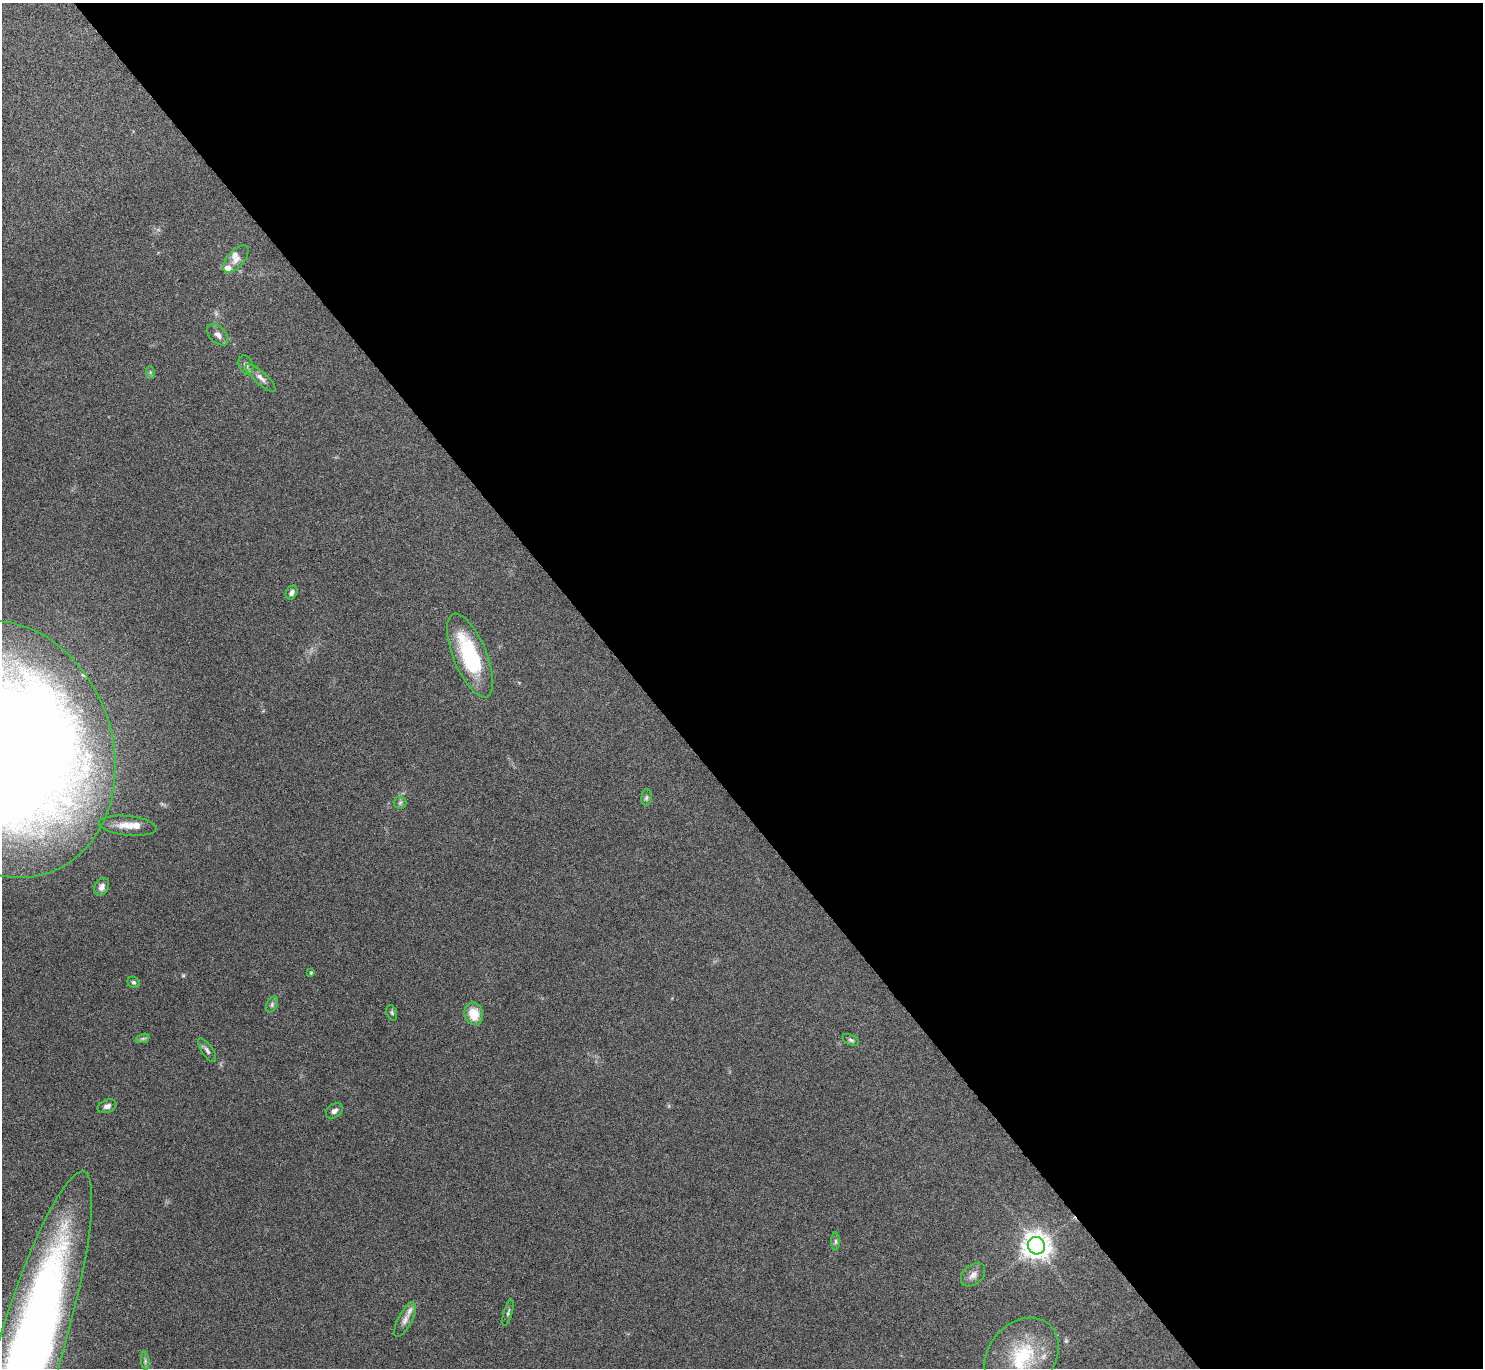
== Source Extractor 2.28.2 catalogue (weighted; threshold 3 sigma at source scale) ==
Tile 8 of 4 x 4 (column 4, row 2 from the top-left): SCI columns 4456-5936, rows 2913-4278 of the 5947 x 5942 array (HDU 1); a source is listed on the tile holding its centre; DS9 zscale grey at full resolution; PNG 1485 x 1370 px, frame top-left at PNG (2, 3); each listed source drawn as its Kron ellipse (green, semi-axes under 4 px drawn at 4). Shown black and unused: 57% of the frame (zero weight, under 4 of 8 exposures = <1% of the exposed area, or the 3 px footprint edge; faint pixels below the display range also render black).
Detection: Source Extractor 2.28.2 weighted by HDU 2 'WHT'; one run over the whole footprint, this tile lists its part. Background 0.0651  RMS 0.005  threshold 0.0203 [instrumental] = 3 sigma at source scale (4.09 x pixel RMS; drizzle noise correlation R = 1.36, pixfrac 0.8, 0.05/0.05 arcsec/px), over >= 5 px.
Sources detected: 35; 5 inside a brighter listed object's ellipse — not listed separately; the other 30 listed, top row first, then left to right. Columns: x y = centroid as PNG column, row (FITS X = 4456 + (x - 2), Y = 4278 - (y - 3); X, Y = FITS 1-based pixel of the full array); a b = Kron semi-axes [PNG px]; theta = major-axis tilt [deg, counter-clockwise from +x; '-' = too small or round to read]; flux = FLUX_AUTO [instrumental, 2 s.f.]
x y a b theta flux
236 259 17 8 49 3.2
218 335 13 8 -45 2.6
246 365 10 7 -69 1.9
150 372 6 4 -72 0.69
261 378 19 6 -43 2.6
292 593 7 5 63 1.5
470 656 45 16 -68 40
5 749 131 107 -70 1000
646 798 8 5 83 0.9
400 803 6 6 - 0.95
128 826 29 9 -6 6.6
102 887 9 6 63 2.3
311 973 4 4 - 0.6
133 982 6 5 - 0.87
272 1005 8 5 64 1
392 1013 8 5 -71 0.83
474 1014 11 9 -76 8.8
143 1038 7 4 19 0.85
851 1040 9 5 -26 1
207 1050 14 5 -56 1.7
107 1106 10 6 23 1.8
334 1111 9 6 36 1.8
836 1241 9 4 90 0.87
1036 1246 9 8 - 530
973 1275 14 9 42 3
508 1313 13 4 74 1
405 1319 19 7 63 3
1022 1356 42 33 49 33
145 1361 9 3 -85 0.93
26 1362 199 33 73 650
Isophote crosses this tile's border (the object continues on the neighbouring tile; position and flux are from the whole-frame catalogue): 3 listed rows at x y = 5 749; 1022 1356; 26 1362